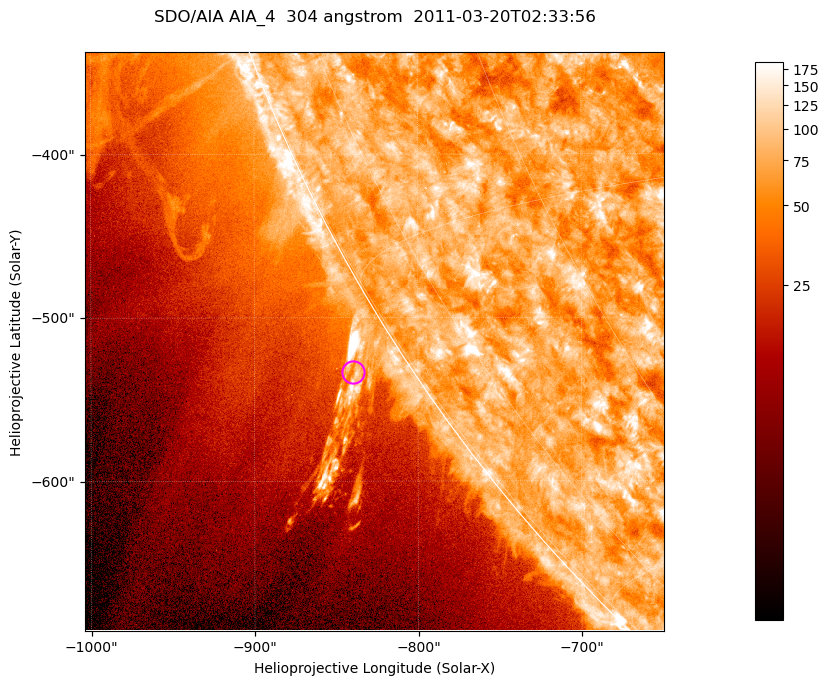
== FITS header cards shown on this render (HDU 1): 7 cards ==
TELESCOP= 'SDO/AIA '           / For AIA: SDO/AIA
INSTRUME= 'AIA_4   '           / For AIA: AIA_ATA1, AIA_ATA2, AIA_ATA3 or AIA_AT
WAVELNTH=                  304 / [angstrom] Wavelength
WAVEUNIT= 'angstrom'           / Wavelength unit: angstrom
DATE-OBS= '2011-03-20T02:33:56.127' / [ISO] Date when observation started; ISO 8
CTYPE1  = 'HPLN-TAN'           / CTYPE1; Typically HPLN
CTYPE2  = 'HPLT-TAN'           / CTYPE2; Typically HPLT

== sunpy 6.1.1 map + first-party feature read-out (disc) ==
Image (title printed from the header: SDO/AIA AIA_4  304 angstrom  2011-03-20T02:33:56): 590 x 590 px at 0.6 arcsec/px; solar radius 964 arcsec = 1606 px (partial field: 1.9% of the solar disc is inside the frame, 44% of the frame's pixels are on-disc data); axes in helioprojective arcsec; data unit not stated in the header (colour bar unlabelled)
Orientation: roll -0.132 deg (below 1 deg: not rotated)
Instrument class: DISC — disc imager (sunpy class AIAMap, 304 A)
Bright regions (active regions / flare kernels): reference = the on-disc median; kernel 5 px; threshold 5 sigma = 109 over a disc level ~74.6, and >= 1.15x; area >= 348 px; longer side >= 7 px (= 4.2 arcsec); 0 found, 0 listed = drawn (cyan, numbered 1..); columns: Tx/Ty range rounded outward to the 2 arcsec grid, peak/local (2 s.f.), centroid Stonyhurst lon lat
Off-limb structures (1.02-1.3 R_sun): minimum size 174 px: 8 found; the strongest spans PA ~120..125 deg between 1.02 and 1.07 R_sun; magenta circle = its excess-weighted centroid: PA ~120 deg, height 1.03 R_sun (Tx ~-840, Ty ~-534 arcsec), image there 1.5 x the reference